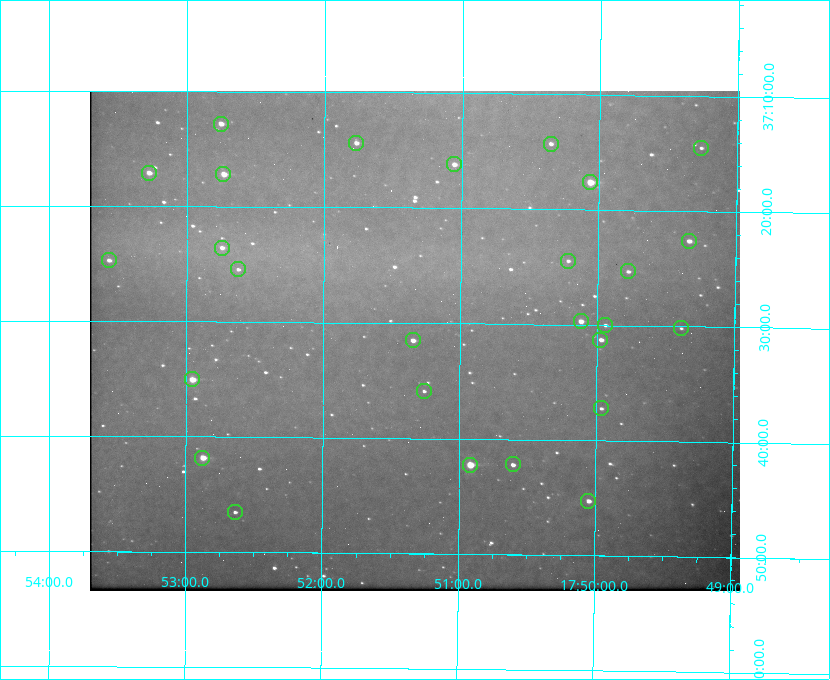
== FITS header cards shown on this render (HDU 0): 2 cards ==
NAXIS1  =                  650 / Width of table row in bytes
NAXIS2  =                  500 / Number of rows in table

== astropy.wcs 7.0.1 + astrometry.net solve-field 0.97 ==
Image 650 x 500 px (HDU 0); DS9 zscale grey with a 90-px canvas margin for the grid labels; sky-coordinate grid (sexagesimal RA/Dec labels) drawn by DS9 from the SOLVED WCS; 27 Tycho-2 reference stars matched to detected sources circled (green)
Header WCS: none
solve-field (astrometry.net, Tycho-2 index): SOLVED blind (the file carries no WCS)
Solved WCS: RA---TAN-SIP/DEC--TAN-SIP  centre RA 17:51:20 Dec +37:32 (267.83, +37.53 deg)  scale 5.21 arcsec/px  FOV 56.4' x 43.4'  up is +179 deg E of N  parity flipped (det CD > 0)
(file carries no celestial WCS; the grid is the blind solution)
Tycho-2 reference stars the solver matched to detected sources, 27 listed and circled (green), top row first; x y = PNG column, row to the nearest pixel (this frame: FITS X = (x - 90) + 1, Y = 500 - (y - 93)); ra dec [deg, ICRS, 3 dp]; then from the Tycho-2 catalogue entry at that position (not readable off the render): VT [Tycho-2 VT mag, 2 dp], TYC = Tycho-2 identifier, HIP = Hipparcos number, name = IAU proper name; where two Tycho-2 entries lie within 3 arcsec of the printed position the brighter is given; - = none
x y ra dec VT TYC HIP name
221 126 268.189 +37.213 9.71 2620-542-1 - -
356 145 267.943 +37.240 10.39 2620-505-1 - -
551 146 267.589 +37.238 11.09 2619-212-1 - -
701 150 267.316 +37.242 12.03 2619-611-1 - -
454 166 267.764 +37.270 10.17 2620-784-1 - -
149 175 268.319 +37.285 9.88 2620-536-1 - -
223 176 268.183 +37.286 8.98 2620-786-1 87506 -
590 184 267.517 +37.293 8.96 2619-379-1 - -
689 243 267.335 +37.377 10.60 2619-634-1 - -
222 250 268.186 +37.393 10.44 2620-175-1 - -
109 262 268.392 +37.412 10.60 2620-800-1 - -
568 263 267.555 +37.408 11.50 2619-358-1 - -
238 271 268.156 +37.424 11.25 2620-712-1 - -
628 273 267.445 +37.422 11.17 2619-451-1 - -
581 323 267.531 +37.495 10.07 2619-274-1 - -
605 327 267.485 +37.500 11.33 2619-40-1 - -
681 330 267.347 +37.503 12.15 3088-638-1 - -
413 342 267.836 +37.525 9.96 3089-889-1 - -
600 342 267.494 +37.522 10.35 3088-270-1 - -
192 381 268.239 +37.584 8.64 3089-755-1 - -
424 393 267.815 +37.598 11.54 3089-1081-1 - -
601 410 267.491 +37.621 11.40 3088-1284-1 - -
202 460 268.219 +37.697 8.93 3089-671-1 - -
513 466 267.652 +37.703 11.04 3089-693-1 - -
470 467 267.730 +37.705 8.13 3089-1203-1 87349 -
588 503 267.512 +37.755 10.10 3089-2332-1 - -
235 514 268.159 +37.775 11.22 3089-2245-1 - -